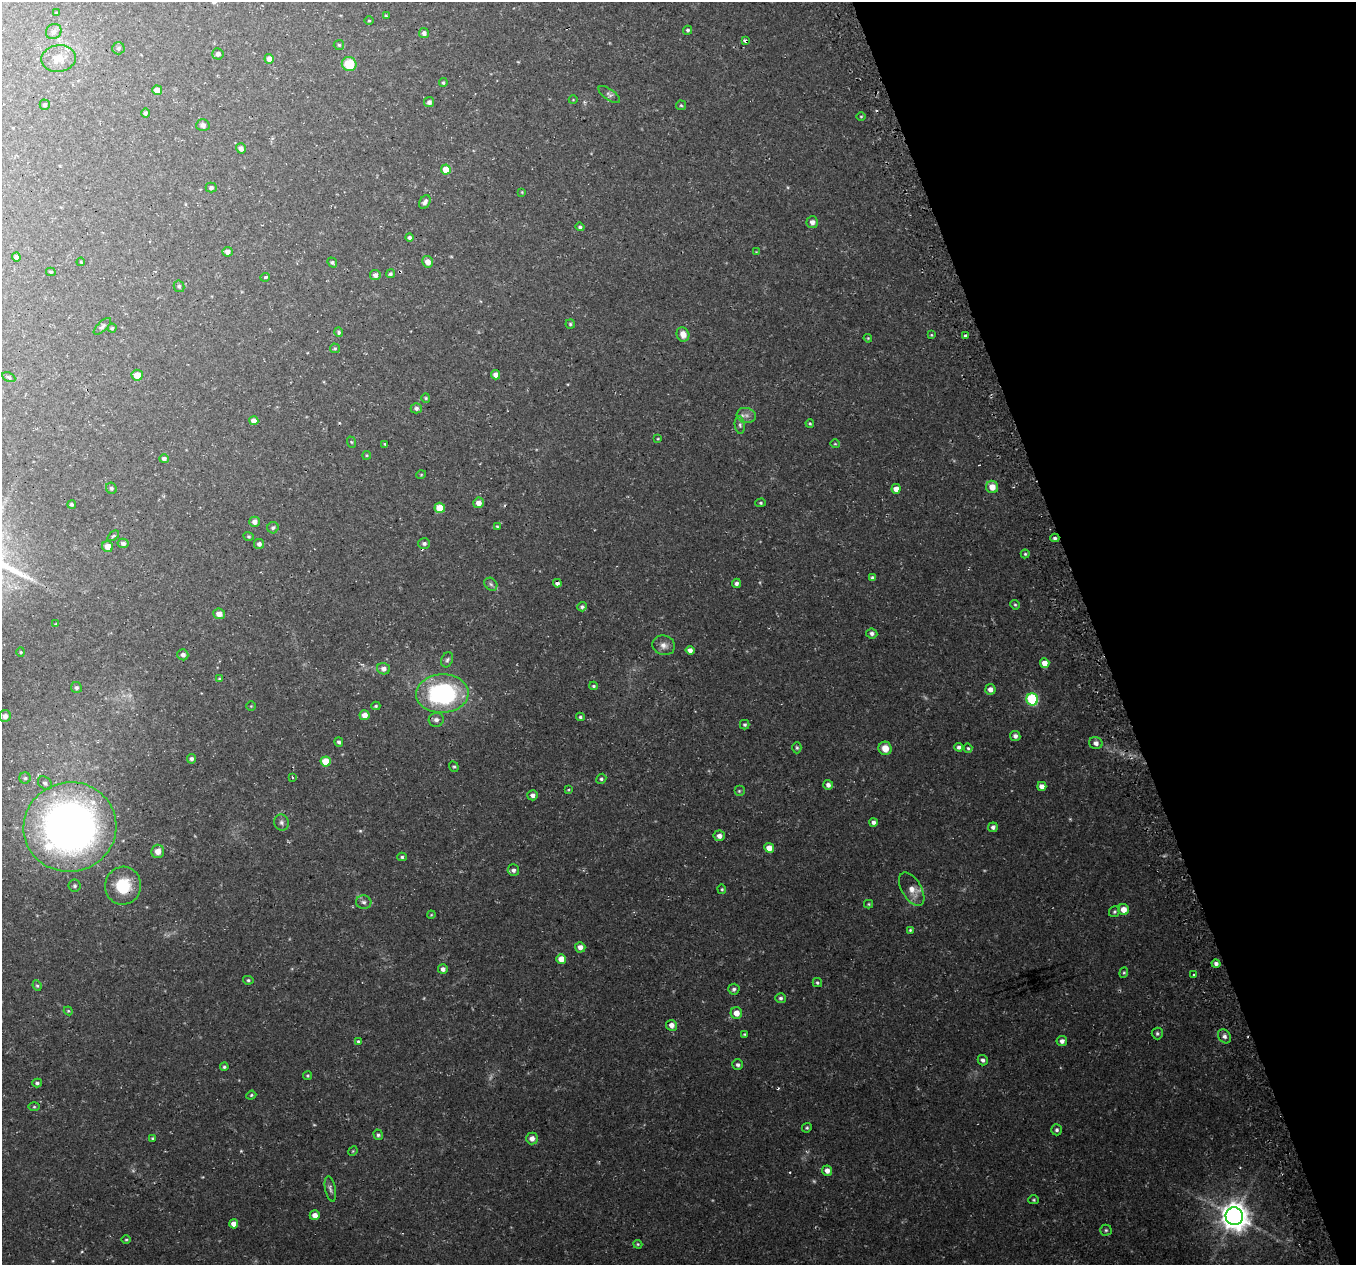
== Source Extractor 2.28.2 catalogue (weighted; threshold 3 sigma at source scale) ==
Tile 12 of 4 x 4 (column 4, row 3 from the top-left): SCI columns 4096-5449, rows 1346-2608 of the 5483 x 5271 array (HDU 1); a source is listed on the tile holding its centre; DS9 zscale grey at full resolution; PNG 1358 x 1267 px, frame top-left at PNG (2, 2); each listed source drawn as its Kron ellipse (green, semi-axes under 4 px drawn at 4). Shown black and unused: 19% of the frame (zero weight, under 3 of 4 exposures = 3% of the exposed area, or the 3 px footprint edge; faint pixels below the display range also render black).
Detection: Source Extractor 2.28.2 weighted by HDU 2 'WHT'; one run over the whole footprint, this tile lists its part. Background 0.0636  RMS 0.0047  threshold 0.021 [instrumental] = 3 sigma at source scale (4.5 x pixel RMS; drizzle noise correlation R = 1.50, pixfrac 1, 0.0396/0.0396 arcsec/px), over >= 5 px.
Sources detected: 205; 4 too faint to see at this stretch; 7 cosmic-ray / hot-pixel residue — neither listed nor drawn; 1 inside a brighter listed object's ellipse — not listed separately; the other 193 listed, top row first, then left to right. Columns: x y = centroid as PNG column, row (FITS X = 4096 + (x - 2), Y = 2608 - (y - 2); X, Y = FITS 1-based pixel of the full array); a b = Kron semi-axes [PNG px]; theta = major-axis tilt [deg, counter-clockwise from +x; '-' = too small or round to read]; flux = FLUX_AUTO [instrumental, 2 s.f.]
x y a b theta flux
57 13 4 3 - 0.47
386 16 3 3 - 0.42
369 21 5 3 - 0.44
688 30 4 4 - 0.85
54 31 8 7 - 1.5
424 33 5 5 - 1.6
745 41 4 3 - 1.1
339 45 5 5 - 0.68
118 48 6 6 - 0.89
218 54 6 5 - 1.6
58 59 17 13 9 5.6
269 59 5 4 - 3.1
349 64 7 7 - 12
443 83 4 4 - 0.69
157 90 5 4 - 3.7
609 94 12 5 -36 1.3
573 100 4 3 - 0.31
429 102 5 5 - 1.5
45 105 5 5 - 0.89
681 105 5 4 - 0.57
145 113 5 4 - 0.94
861 116 4 3 - 0.41
203 125 7 6 - 1.5
241 148 5 4 - 2
446 169 5 5 - 8.2
211 188 5 5 - 0.97
522 192 4 4 - 0.39
425 202 7 5 60 1.5
812 222 6 6 - 2
580 227 4 4 - 0.84
409 237 4 4 - 1.1
228 252 5 4 - 2.7
756 252 4 4 - 0.36
16 257 4 4 - 1.2
81 262 4 3 - 0.38
428 262 6 5 - 3.5
332 263 5 4 - 0.79
51 272 5 4 - 0.71
390 274 4 4 - 0.73
375 275 5 5 - 1.8
265 277 5 3 - 2.8
179 286 6 5 - 0.85
570 324 4 4 - 0.66
102 326 11 5 43 1.1
112 328 4 4 - 0.56
339 332 5 4 - 0.78
683 334 7 6 - 3.7
931 335 4 4 - 0.45
965 336 4 4 - 1
868 338 4 3 - 0.43
335 348 5 5 - 0.59
137 375 5 5 - 5
496 375 4 4 - 2.5
9 377 7 4 -26 0.76
426 398 5 4 - 0.56
416 408 5 5 - 1.3
746 415 9 7 -13 2.2
254 421 4 4 - 2.8
810 423 4 3 - 0.5
740 425 9 5 -82 1.3
658 439 4 2 - 0.37
351 442 6 3 -70 0.53
385 444 4 3 - 0.5
835 444 4 4 - 0.47
367 455 4 3 - 0.48
164 459 5 4 - 1.3
421 475 5 3 - 0.34
992 487 6 6 - 4.9
111 488 6 5 - 0.91
896 489 4 4 - 3.3
478 503 5 5 - 2.9
761 503 5 4 - 0.6
72 504 4 4 - 0.75
440 508 5 5 - 7.2
254 522 5 5 - 2
497 526 4 3 - 0.44
273 528 6 5 - 0.95
113 536 6 3 36 0.68
249 536 5 4 - 0.56
1055 538 4 3 - 1
123 543 5 5 - 1.4
259 544 5 5 - 1.4
424 544 6 5 - 1.2
108 547 5 5 - 4.7
1025 554 4 4 - 0.57
873 578 4 3 - 1.1
557 583 4 4 - 1.3
736 583 5 4 - 1.3
491 584 7 5 -45 1.1
1015 605 5 4 - 0.61
582 607 4 4 - 0.97
219 614 6 5 - 3.4
56 624 3 3 - 0.41
872 633 5 5 - 1.4
664 645 11 9 -15 2.8
690 650 4 4 - 1.9
21 652 4 4 - 0.47
183 655 5 5 - 1.6
447 660 8 5 68 1
1045 663 5 4 - 4.2
384 669 6 6 - 1.9
219 679 4 4 - 0.42
593 686 4 3 - 0.63
76 688 5 5 - 0.96
990 689 5 5 - 2.6
442 694 26 19 2 69
1032 699 6 5 - 45
251 706 4 4 - 0.5
376 706 4 4 - 0.62
365 715 5 5 - 3.1
5 716 6 5 - 1.4
580 717 4 4 - 0.7
436 720 7 7 - 1.8
745 725 5 4 - 0.78
1015 736 5 5 - 1.8
339 742 5 4 - 0.92
1096 743 7 6 - 2.2
959 747 4 4 - 1.3
797 748 6 4 -88 0.7
885 748 7 6 - 4.9
968 748 5 4 - 0.63
191 759 5 4 - 1.2
326 761 5 5 - 12
454 767 5 4 - 0.63
292 777 3 2 - 0.37
25 778 5 5 - 0.89
601 779 5 5 - 0.83
45 783 8 6 -43 1.3
828 785 5 5 - 1.8
1042 786 4 4 - 3.1
568 790 4 2 - 0.34
739 791 5 5 - 0.6
533 795 5 5 - 1.6
281 822 8 7 - 1.5
873 822 4 4 - 1.5
70 827 46 44 16 290
993 827 5 4 - 1.4
719 836 5 5 - 2.2
769 848 5 4 - 4.4
158 851 6 6 - 3.8
402 857 4 4 - 0.67
513 870 6 5 - 1.5
75 886 6 6 - 1
123 886 19 18 - 15
722 889 5 4 - 0.54
912 889 18 9 -59 4.5
364 902 8 6 -14 1.4
869 904 4 4 - 0.48
1123 910 5 5 - 4.5
1114 912 6 5 - 0.79
431 915 4 3 - 0.4
910 930 4 4 - 0.53
580 947 5 5 - 2.4
561 959 5 5 - 4.6
1216 964 4 4 - 1.4
443 969 5 5 - 1.8
1124 973 5 4 - 0.65
1194 974 3 3 - 2.4
248 980 5 4 - 0.71
817 983 5 4 - 0.87
37 986 5 4 - 0.63
734 989 6 5 - 1.1
781 998 5 5 - 0.97
68 1011 4 4 - 0.48
736 1013 6 5 - 4.3
671 1025 5 5 - 3
1157 1033 6 5 - 0.87
744 1034 4 3 - 0.48
1224 1036 7 6 - 1.6
358 1041 4 3 - 0.82
1062 1041 5 5 - 1.8
983 1060 5 5 - 1.4
738 1065 5 5 - 1.1
224 1067 4 4 - 0.73
307 1076 4 4 - 0.66
37 1083 5 4 - 0.88
251 1095 5 4 - 0.56
34 1107 5 3 - 0.54
807 1128 5 4 - 0.66
1057 1130 5 5 - 1
378 1135 5 4 - 0.85
153 1138 3 3 - 0.63
532 1138 6 6 - 2.6
353 1151 5 4 - 0.48
827 1171 5 5 - 2.4
330 1189 13 5 -79 1.5
1034 1200 5 4 - 0.6
315 1215 5 5 - 2.9
1234 1216 9 8 - 650
234 1224 4 4 - 3.5
1106 1230 5 5 - 0.79
126 1240 5 3 - 0.52
638 1244 4 4 - 0.53
Overlapping masked pixels (flux is a lower limit): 4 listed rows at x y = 745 41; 557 583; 959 747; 123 886